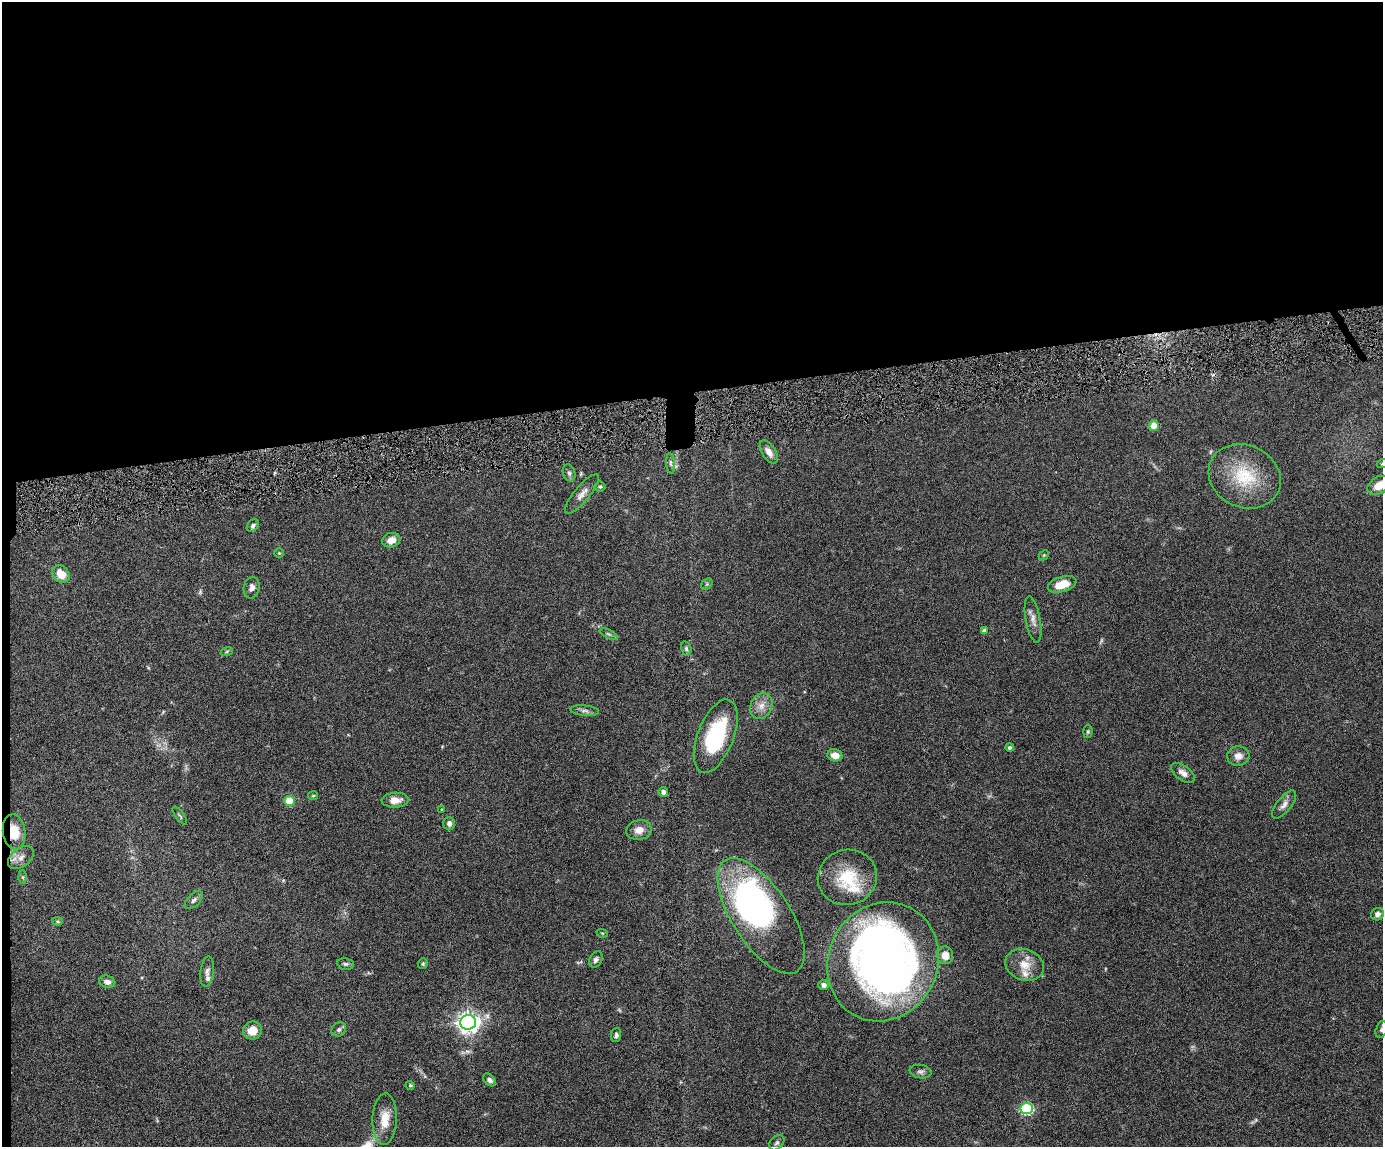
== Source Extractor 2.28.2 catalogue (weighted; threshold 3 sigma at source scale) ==
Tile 1 of 3 x 4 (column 1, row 1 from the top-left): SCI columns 241-1621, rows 3438-4582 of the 4519 x 4583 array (HDU 1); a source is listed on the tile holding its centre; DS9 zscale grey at full resolution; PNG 1385 x 1149 px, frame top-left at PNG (2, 2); each listed source drawn as its Kron ellipse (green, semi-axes under 4 px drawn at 4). Shown black and unused: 35% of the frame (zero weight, under 4 of 8 exposures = <1% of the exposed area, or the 3 px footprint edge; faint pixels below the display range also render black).
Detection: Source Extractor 2.28.2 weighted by HDU 2 'WHT'; one run over the whole footprint, this tile lists its part. Background 0.0445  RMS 0.0037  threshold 0.0153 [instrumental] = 3 sigma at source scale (4.09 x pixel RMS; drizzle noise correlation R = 1.36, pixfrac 0.8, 0.05/0.05 arcsec/px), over >= 5 px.
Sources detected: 77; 3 too faint to see at this stretch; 3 inside a brighter object's white glare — neither listed nor drawn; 3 inside a brighter listed object's ellipse — not listed separately; the other 68 listed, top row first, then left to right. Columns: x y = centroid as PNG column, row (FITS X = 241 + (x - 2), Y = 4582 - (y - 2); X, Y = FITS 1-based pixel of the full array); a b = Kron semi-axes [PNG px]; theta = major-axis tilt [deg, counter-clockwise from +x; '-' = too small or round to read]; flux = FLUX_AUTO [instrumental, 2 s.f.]
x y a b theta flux
1154 426 5 5 - 6.2
769 452 13 6 -58 2.4
670 463 10 4 -85 0.83
1382 464 5 3 - 0.32
569 473 9 6 -71 0.83
1245 476 37 31 -25 18
1379 485 12 8 33 4.4
600 487 5 5 - 0.55
582 494 25 8 50 2.7
253 526 7 5 50 0.82
391 540 9 7 16 2.9
279 553 4 4 - 0.36
1044 555 6 4 45 0.38
61 574 10 7 -44 5
707 584 6 5 - 0.55
1062 584 15 7 16 6.1
252 588 11 8 79 1.6
1033 620 23 7 -80 2.5
984 631 4 4 - 1.2
608 634 9 4 -27 0.67
686 648 7 5 -74 0.7
227 651 6 4 19 0.51
761 706 13 10 63 3.1
585 711 14 5 -6 1.1
1088 732 6 4 88 0.52
716 736 39 18 69 27
1009 747 4 4 - 0.6
835 755 7 6 - 3.3
1238 756 11 9 5 2.4
1183 773 13 7 -37 2
663 792 5 5 - 1.4
313 796 5 4 - 0.4
395 800 13 7 3 3.3
289 801 5 5 - 11
1284 805 17 7 51 2
441 809 4 2 - 0.24
180 816 11 3 -54 0.51
449 823 6 5 - 1.2
639 830 13 10 11 3
14 832 17 11 -81 7.1
21 857 14 9 38 2.5
23 877 6 4 -89 0.53
847 877 30 27 15 15
194 900 11 6 47 1.1
1377 914 6 6 - 1.2
761 916 66 29 -57 87
57 921 5 4 - 0.39
602 933 6 3 -18 0.33
945 955 9 8 - 3.2
596 960 8 6 60 0.96
883 962 60 55 63 210
345 964 8 5 -10 0.71
423 964 5 5 - 0.49
1025 965 20 15 -20 5.5
207 971 15 6 83 1.5
107 982 8 6 -15 1.6
823 985 5 5 - 1.4
468 1022 8 7 - 210
339 1029 8 6 46 0.96
1381 1029 9 5 75 0.78
252 1030 9 9 - 4.1
616 1035 7 5 85 0.85
920 1072 11 7 -9 1
489 1080 7 5 -44 1.2
410 1085 5 4 - 0.55
1027 1109 6 6 - 37
385 1119 25 12 87 5.8
777 1143 8 6 45 0.87
Overlapping masked pixels (flux is a lower limit): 1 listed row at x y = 14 832
Isophote crosses this tile's border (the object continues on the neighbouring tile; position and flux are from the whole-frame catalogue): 2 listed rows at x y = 1382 464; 1379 485